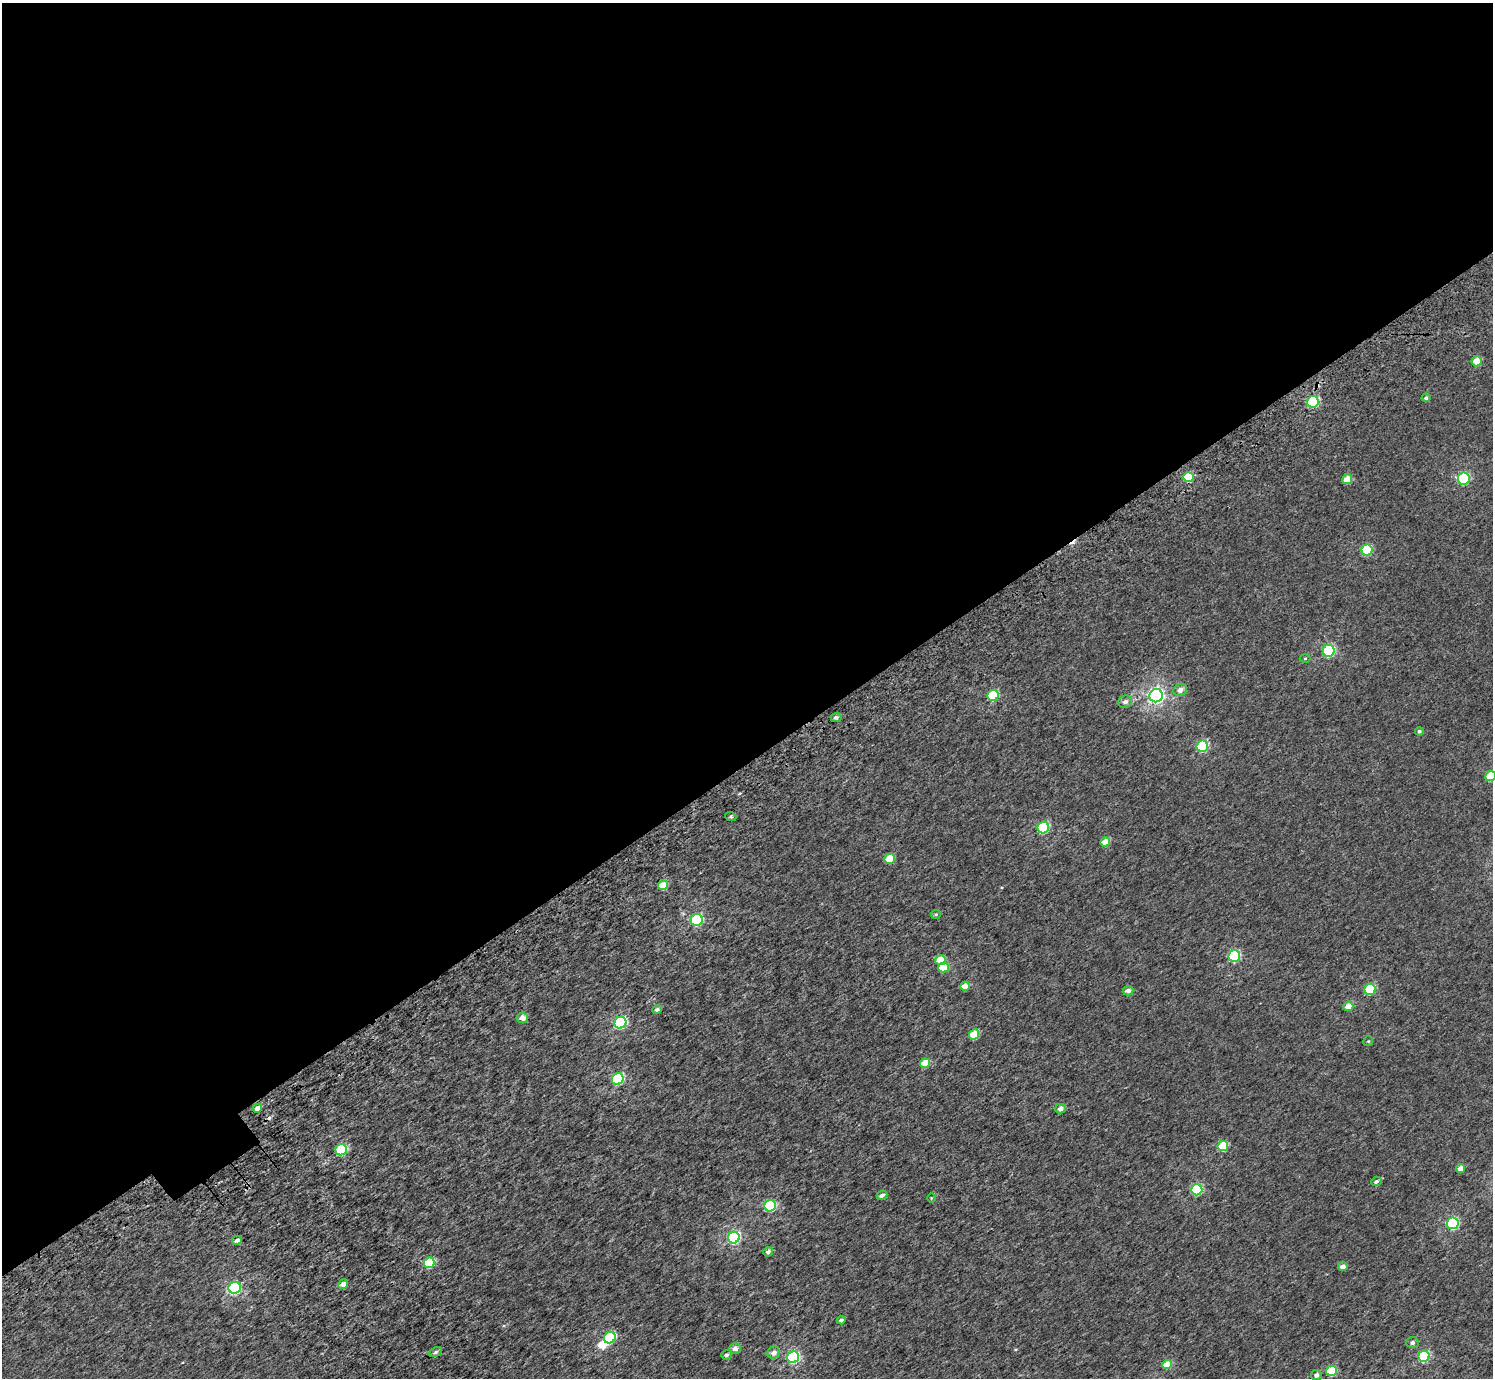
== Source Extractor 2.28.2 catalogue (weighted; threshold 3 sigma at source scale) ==
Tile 2 of 4 x 4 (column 2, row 1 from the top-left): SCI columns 1585-3075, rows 4391-5766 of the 6156 x 6091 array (HDU 1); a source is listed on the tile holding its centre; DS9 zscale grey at full resolution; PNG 1495 x 1380 px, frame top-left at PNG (2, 3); each listed source drawn as its Kron ellipse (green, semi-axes under 4 px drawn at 4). Shown black and unused: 56% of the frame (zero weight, under 3 of 5 exposures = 6% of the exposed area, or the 3 px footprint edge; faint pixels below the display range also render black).
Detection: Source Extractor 2.28.2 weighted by HDU 2 'WHT'; one run over the whole footprint, this tile lists its part. Background 0.00209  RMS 0.0032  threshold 0.0145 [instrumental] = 3 sigma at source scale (4.5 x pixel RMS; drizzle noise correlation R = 1.50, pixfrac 1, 0.0396/0.0396 arcsec/px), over >= 5 px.
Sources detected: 72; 1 inside a brighter object's white glare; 3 cosmic-ray / hot-pixel residue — neither listed nor drawn; the other 68 listed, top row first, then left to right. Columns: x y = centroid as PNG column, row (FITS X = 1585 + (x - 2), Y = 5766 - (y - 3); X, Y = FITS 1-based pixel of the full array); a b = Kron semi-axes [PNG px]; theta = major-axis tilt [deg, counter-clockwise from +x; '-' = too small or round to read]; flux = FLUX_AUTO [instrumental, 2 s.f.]
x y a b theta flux
1477 361 5 5 - 4.4
1426 398 4 3 - 0.55
1313 402 6 5 - 22
1188 477 5 5 - 9.5
1464 478 6 6 - 27
1347 479 5 5 - 4.1
1367 550 5 5 - 14
1329 651 6 6 - 31
1305 658 5 3 - 0.28
1180 690 7 5 24 1.7
993 695 6 5 - 14
1156 696 7 6 - 84
1125 702 7 6 - 1.2
836 717 5 4 - 0.75
1419 731 4 4 - 0.58
1202 746 6 5 - 20
1490 776 5 5 - 7.5
731 817 5 3 - 0.35
1043 828 6 5 - 24
1105 842 5 4 - 4.2
890 859 5 5 - 6.2
663 885 5 4 - 6
936 914 5 4 - 0.32
697 920 6 5 - 28
1234 956 6 5 - 25
940 960 5 5 - 6.6
943 967 5 5 - 7.1
965 986 5 4 - 3.5
1370 989 5 5 - 15
1128 991 5 4 - 1.7
1348 1006 5 4 - 3.1
657 1009 5 4 - 0.85
522 1018 6 5 - 2.3
620 1023 6 5 - 31
974 1035 5 5 - 6.9
1368 1041 5 4 - 0.31
925 1063 5 4 - 5.2
618 1079 6 5 - 24
257 1108 5 4 - 2.2
1061 1109 5 4 - 1.5
1223 1146 5 5 - 9.7
341 1150 6 5 - 19
1461 1169 4 4 - 2.2
1376 1181 5 4 - 0.8
1197 1190 5 5 - 21
882 1195 5 4 - 1.3
931 1198 5 3 - 0.23
770 1206 6 5 - 23
1453 1223 6 6 - 26
734 1237 6 5 - 36
237 1240 5 4 - 1.4
768 1252 5 4 - 1.1
429 1263 5 5 - 13
1343 1267 5 4 - 2.1
343 1284 5 4 - 2.2
235 1288 6 6 - 36
841 1320 4 4 - 0.94
610 1338 6 5 - 18
1412 1342 6 5 - 0.96
735 1349 6 5 - 2
436 1352 6 4 28 0.54
774 1353 6 6 - 1.7
726 1355 5 5 - 0.7
1424 1356 5 5 - 23
793 1357 6 6 - 30
1167 1365 5 4 - 5
1331 1371 5 5 - 13
1316 1375 5 5 - 1.3
Isophote crosses this tile's border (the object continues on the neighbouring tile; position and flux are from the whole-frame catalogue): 1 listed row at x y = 1490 776